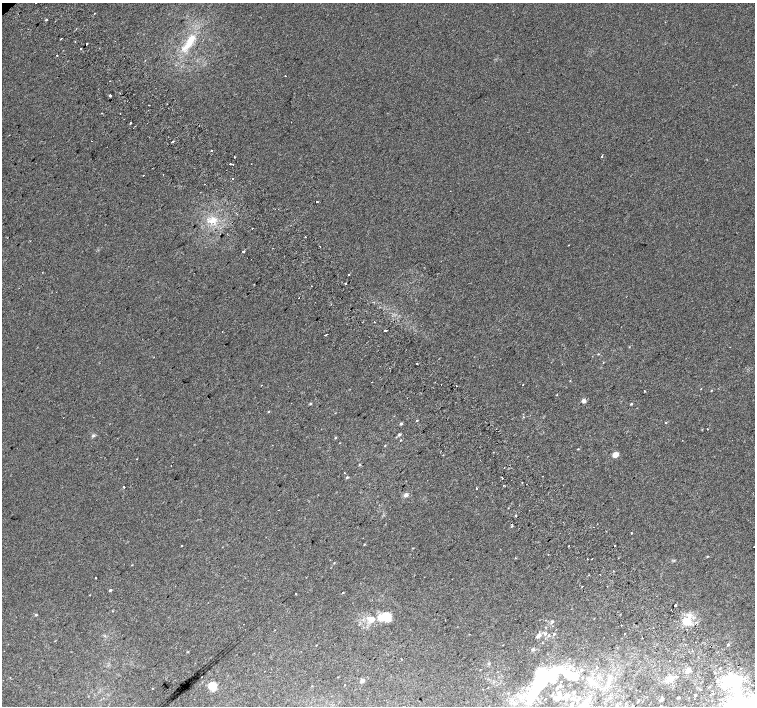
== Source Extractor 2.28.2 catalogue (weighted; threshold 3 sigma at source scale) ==
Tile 6 of 4 x 4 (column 2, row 2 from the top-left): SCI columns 1542-3046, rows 3060-4467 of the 6086 x 6054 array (HDU 1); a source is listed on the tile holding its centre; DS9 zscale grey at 2 x 2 block average (1 PNG px = mean of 2 x 2 image px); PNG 757 x 708 px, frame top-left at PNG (2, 3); no overlay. Shown black and unused: <1% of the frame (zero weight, under 2 of 3 exposures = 2% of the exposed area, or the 3 px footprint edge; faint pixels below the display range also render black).
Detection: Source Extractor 2.28.2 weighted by HDU 2 'WHT'; one run over the whole footprint, this tile lists its part. Background 0.00306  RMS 0.0038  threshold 0.017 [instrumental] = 3 sigma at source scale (4.5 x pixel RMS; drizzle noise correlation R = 1.50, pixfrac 1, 0.0396/0.0396 arcsec/px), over >= 5 px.
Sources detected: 156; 3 inside a brighter object's white glare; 9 cosmic-ray / hot-pixel residue — not listed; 11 inside a brighter listed object's ellipse — not listed separately; the other 133 listed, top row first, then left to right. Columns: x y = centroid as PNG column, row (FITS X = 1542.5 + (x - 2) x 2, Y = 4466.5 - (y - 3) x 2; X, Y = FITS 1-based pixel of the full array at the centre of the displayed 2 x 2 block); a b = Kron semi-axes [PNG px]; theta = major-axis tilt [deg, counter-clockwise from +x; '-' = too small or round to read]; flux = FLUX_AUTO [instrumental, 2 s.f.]
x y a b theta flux
94 13 2 2 - 0.79
46 20 2 2 - 2.3
61 38 2 2 - 0.93
75 42 2 2 - 0.47
189 42 27 7 56 19
87 44 2 2 - 5.9
81 49 2 2 - 2.9
57 55 2 2 - 1.2
110 95 2 2 - 7
102 113 2 2 - 0.54
130 123 2 2 - 1.4
133 128 2 2 - 0.91
91 141 2 2 - 0.36
173 141 2 2 - 0.74
212 150 2 2 - 1.3
602 156 2 2 - 1.1
234 157 2 2 - 2.8
230 164 2 2 - 1
233 165 2 2 - 3.1
163 174 2 2 - 0.48
143 175 2 2 - 0.48
233 178 2 2 - 2.2
204 184 2 2 - 0.28
317 202 2 2 - 2.4
213 220 10 7 41 8.1
305 237 2 2 - 1.5
568 245 2 2 - 0.6
320 246 2 2 - 0.81
243 251 2 2 - 2.3
349 275 2 2 - 1.9
346 284 2 2 - 1.3
385 330 2 2 - 6.9
222 331 2 2 - 0.26
326 335 3 2 - 3.3
598 354 2 2 - 0.49
417 363 2 2 - 0.8
371 382 2 2 - 0.46
523 384 2 2 - 1.6
261 385 2 2 - 0.35
456 386 2 2 - 0.31
701 389 2 2 - 0.3
711 390 3 2 - 0.43
645 391 2 2 - 0.66
584 401 2 2 - 6.6
310 404 3 2 - 1.1
631 404 3 2 - 0.89
269 411 3 2 - 0.51
523 417 3 2 - 0.41
417 420 2 2 - 0.58
666 423 3 2 - 0.48
401 424 3 2 - 1.7
707 429 2 2 - 0.36
399 434 3 3 - 1.4
93 436 5 3 - 1.3
335 438 3 2 - 0.65
401 440 3 2 - 0.48
340 443 2 2 - 0.29
385 446 3 2 - 0.38
578 449 3 2 - 0.5
615 454 7 5 33 4.6
359 464 3 2 - 0.61
171 466 2 2 - 0.52
344 473 2 2 - 0.42
347 477 3 3 - 0.91
502 478 3 2 - 2.5
522 482 2 2 - 0.79
504 486 3 2 - 0.68
124 487 2 2 - 4.1
476 488 2 2 - 1.1
406 495 6 5 - 2.5
516 515 2 2 - 0.86
512 524 2 2 - 2.9
594 527 2 2 - 0.66
631 533 2 2 - 2.1
364 544 3 2 - 0.55
182 545 2 2 - 1.3
615 545 2 2 - 1.8
569 546 2 2 - 0.78
413 548 2 2 - 0.41
548 555 2 2 - 0.45
707 557 3 2 - 0.59
515 558 3 2 - 0.43
587 559 2 2 - 2.6
674 560 3 3 - 0.71
334 563 3 2 - 0.51
131 565 3 2 - 0.45
95 578 2 2 - 1.9
110 590 3 3 - 1.1
343 593 3 2 - 0.55
296 594 2 2 - 1.3
675 605 2 2 - 1.3
36 615 3 2 - 1
386 617 14 10 -79 9.2
371 619 10 8 -21 7.9
552 622 5 5 - 1.6
687 622 12 9 -11 11
243 624 2 2 - 0.76
621 625 2 2 - 0.53
545 633 5 3 - 1.4
469 634 2 2 - 0.39
554 634 3 2 - 0.74
624 634 2 2 - 1.9
548 635 4 3 - 0.93
538 636 6 4 35 2.9
642 638 2 2 - 0.45
685 644 2 2 - 1.8
316 645 2 2 - 0.38
728 645 3 2 - 0.7
533 649 4 4 - 1.1
187 652 3 2 - 0.51
488 664 3 3 - 0.82
597 667 2 2 - 2.2
688 670 5 4 - 4.9
547 674 39 19 23 60
677 676 2 2 - 1.5
670 679 7 4 -45 3.5
362 680 5 4 - 2.3
591 683 9 6 -71 5.1
732 683 33 22 -48 53
344 685 2 2 - 0.31
213 686 10 9 - 7.5
558 693 6 4 -22 2.3
574 693 4 3 - 1
551 695 3 2 - 0.48
695 695 3 2 - 0.93
679 697 2 2 - 1.2
521 698 6 2 45 1.7
557 698 6 4 14 4.4
573 698 6 3 -7 1.6
661 699 6 3 58 1.4
578 700 3 2 - 0.81
638 702 4 2 - 0.65
571 706 4 3 - 1.5
Isophote crosses this tile's border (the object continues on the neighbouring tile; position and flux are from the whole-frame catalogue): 1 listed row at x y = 571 706
Diffuse or blended objects may show on this block-average render without a row.